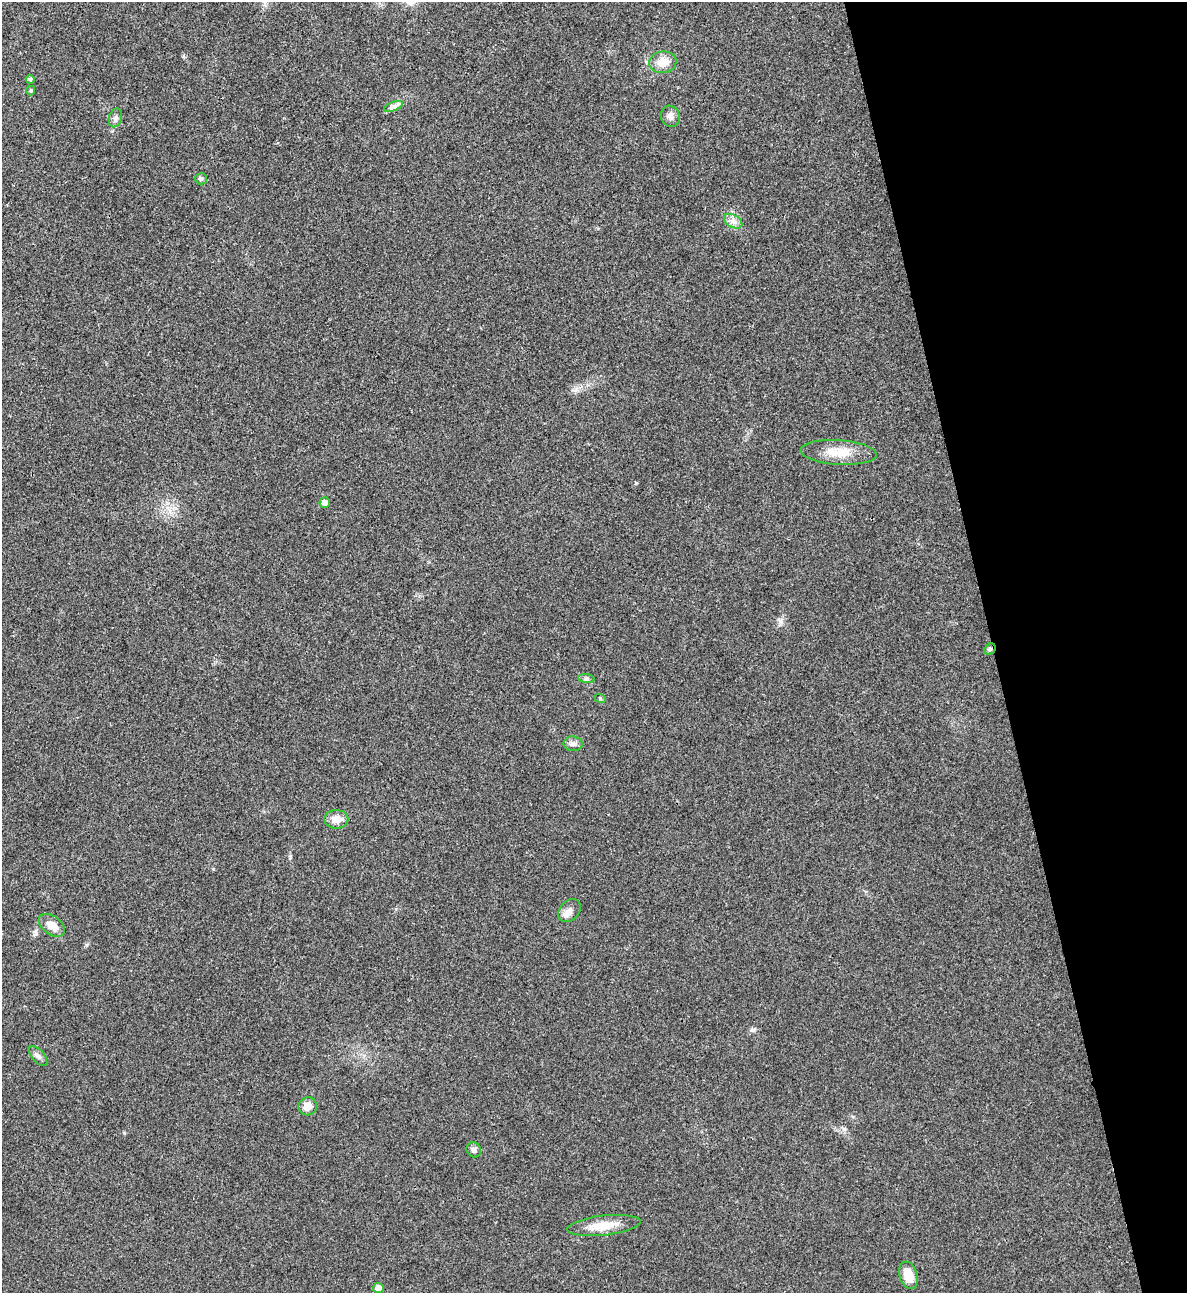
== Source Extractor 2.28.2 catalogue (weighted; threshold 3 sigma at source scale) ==
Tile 12 of 4 x 4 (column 4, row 3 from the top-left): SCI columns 3821-5005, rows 1293-2583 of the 5151 x 5169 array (HDU 1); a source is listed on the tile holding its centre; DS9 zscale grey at full resolution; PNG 1189 x 1295 px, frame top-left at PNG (2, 2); each listed source drawn as its Kron ellipse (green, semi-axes under 4 px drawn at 4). Shown black and unused: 16% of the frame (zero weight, under 3 of 4 exposures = <1% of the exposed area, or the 3 px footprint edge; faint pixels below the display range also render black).
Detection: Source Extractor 2.28.2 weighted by HDU 2 'WHT'; one run over the whole footprint, this tile lists its part. Background 0.031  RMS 0.0046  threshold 0.0208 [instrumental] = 3 sigma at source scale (4.5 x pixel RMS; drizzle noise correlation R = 1.50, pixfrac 1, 0.05/0.05 arcsec/px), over >= 5 px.
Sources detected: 23; all 23 listed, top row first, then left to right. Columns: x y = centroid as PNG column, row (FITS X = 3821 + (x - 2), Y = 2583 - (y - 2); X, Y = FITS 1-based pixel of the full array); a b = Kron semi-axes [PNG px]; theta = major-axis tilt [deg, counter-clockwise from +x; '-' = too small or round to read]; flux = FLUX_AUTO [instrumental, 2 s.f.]
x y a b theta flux
663 62 14 11 7 6
30 79 4 4 - 0.91
31 91 5 4 - 0.69
393 106 10 3 21 1.4
670 116 10 9 - 2.5
115 118 9 6 75 1.5
201 179 6 5 - 0.87
733 221 10 6 -30 2.2
839 452 38 12 -3 10
325 503 5 5 - 2.7
990 649 6 5 - 0.87
586 679 8 4 -7 0.92
600 698 6 4 -19 0.52
573 744 9 7 -9 1.8
336 819 12 9 1 4.7
569 911 13 9 46 3.1
52 925 15 9 -36 4.5
38 1056 12 6 -48 1.7
308 1106 9 9 - 4.3
474 1150 8 7 - 1.5
604 1225 37 10 6 9
908 1275 14 9 -72 6.6
378 1288 5 5 - 2.7
Overlapping masked pixels (flux is a lower limit): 1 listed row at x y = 990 649
Unlisted compact peaks at least as high as the median listed source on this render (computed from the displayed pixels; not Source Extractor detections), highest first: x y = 781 621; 576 389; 752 1030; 290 857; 124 1133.